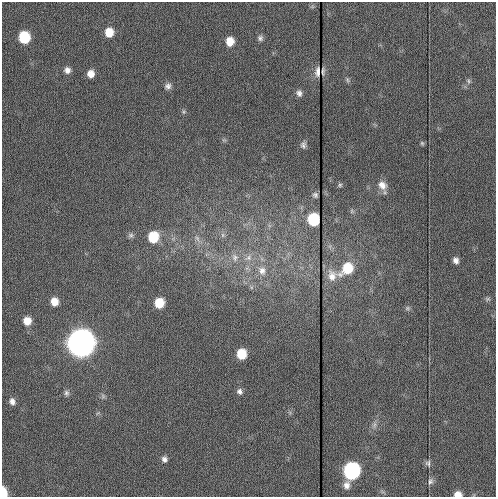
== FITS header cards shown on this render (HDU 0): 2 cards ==
NAXIS1  =                  494
NAXIS2  =                  495

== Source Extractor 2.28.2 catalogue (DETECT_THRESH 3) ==
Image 494 x 495 px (HDU 0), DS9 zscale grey, 1 PNG px = 1 image px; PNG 498 x 499 px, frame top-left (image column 1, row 495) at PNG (2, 2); no overlay
Background 203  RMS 6.9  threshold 20.6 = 3 sigma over >= 5 px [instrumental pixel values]
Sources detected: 48; all 48 listed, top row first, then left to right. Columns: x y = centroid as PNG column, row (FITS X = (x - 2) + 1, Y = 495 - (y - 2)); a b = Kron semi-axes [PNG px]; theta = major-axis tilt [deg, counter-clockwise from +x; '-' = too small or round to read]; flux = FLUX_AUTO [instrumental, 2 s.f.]
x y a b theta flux
109 32 8 7 - 8.3e+03
24 37 8 7 - 2.4e+04
260 38 7 6 - 1.3e+03
230 41 7 6 - 6.7e+03
67 70 8 8 - 2.2e+03
323 71 6 2 89 7.8e+02
317 72 8 3 85 8.7e+02
91 74 7 7 - 4.1e+03
347 80 8 4 -81 7.6e+02
469 81 7 4 -89 8.5e+02
168 86 9 8 - 1.8e+03
299 93 9 7 -63 1.8e+03
184 112 6 5 - 7.3e+02
422 143 6 5 - 6.5e+02
303 145 9 7 -89 1.5e+03
340 185 5 5 - 7.7e+02
382 185 14 11 -50 4.5e+03
315 195 4 4 - 9.6e+02
352 211 7 5 -48 9.0e+02
313 219 8 7 - 3.0e+04
131 235 8 6 30 1.2e+03
223 235 7 4 -90 1.1e+03
153 237 9 8 - 1.7e+04
197 238 10 5 -55 1.6e+03
235 257 12 9 -86 3.1e+03
248 258 9 8 - 2.4e+03
456 260 7 6 - 2.1e+03
347 268 12 9 46 1.7e+04
262 271 13 10 -66 4.0e+03
332 276 14 11 90 4.6e+03
487 299 7 5 12 8.6e+02
54 302 8 7 - 5.6e+03
159 303 7 7 - 1.2e+04
407 308 7 5 21 9.2e+02
27 321 8 7 - 5.9e+03
81 343 10 9 - 2.2e+06
241 354 8 7 - 1.3e+04
239 391 7 6 - 1.6e+03
66 393 8 7 - 1.3e+03
103 396 7 6 - 9.8e+02
12 401 8 6 -65 2.2e+03
374 425 9 6 83 1.6e+03
164 459 7 6 - 1.7e+03
428 463 9 7 -74 1.4e+03
351 471 10 8 75 1.5e+05
430 481 10 7 68 1.5e+03
3 493 9 5 89 1.0e+04
458 494 7 5 0 4.0e+03
At the frame edge (FLAGS 8, measured only in part): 2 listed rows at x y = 3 493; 458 494